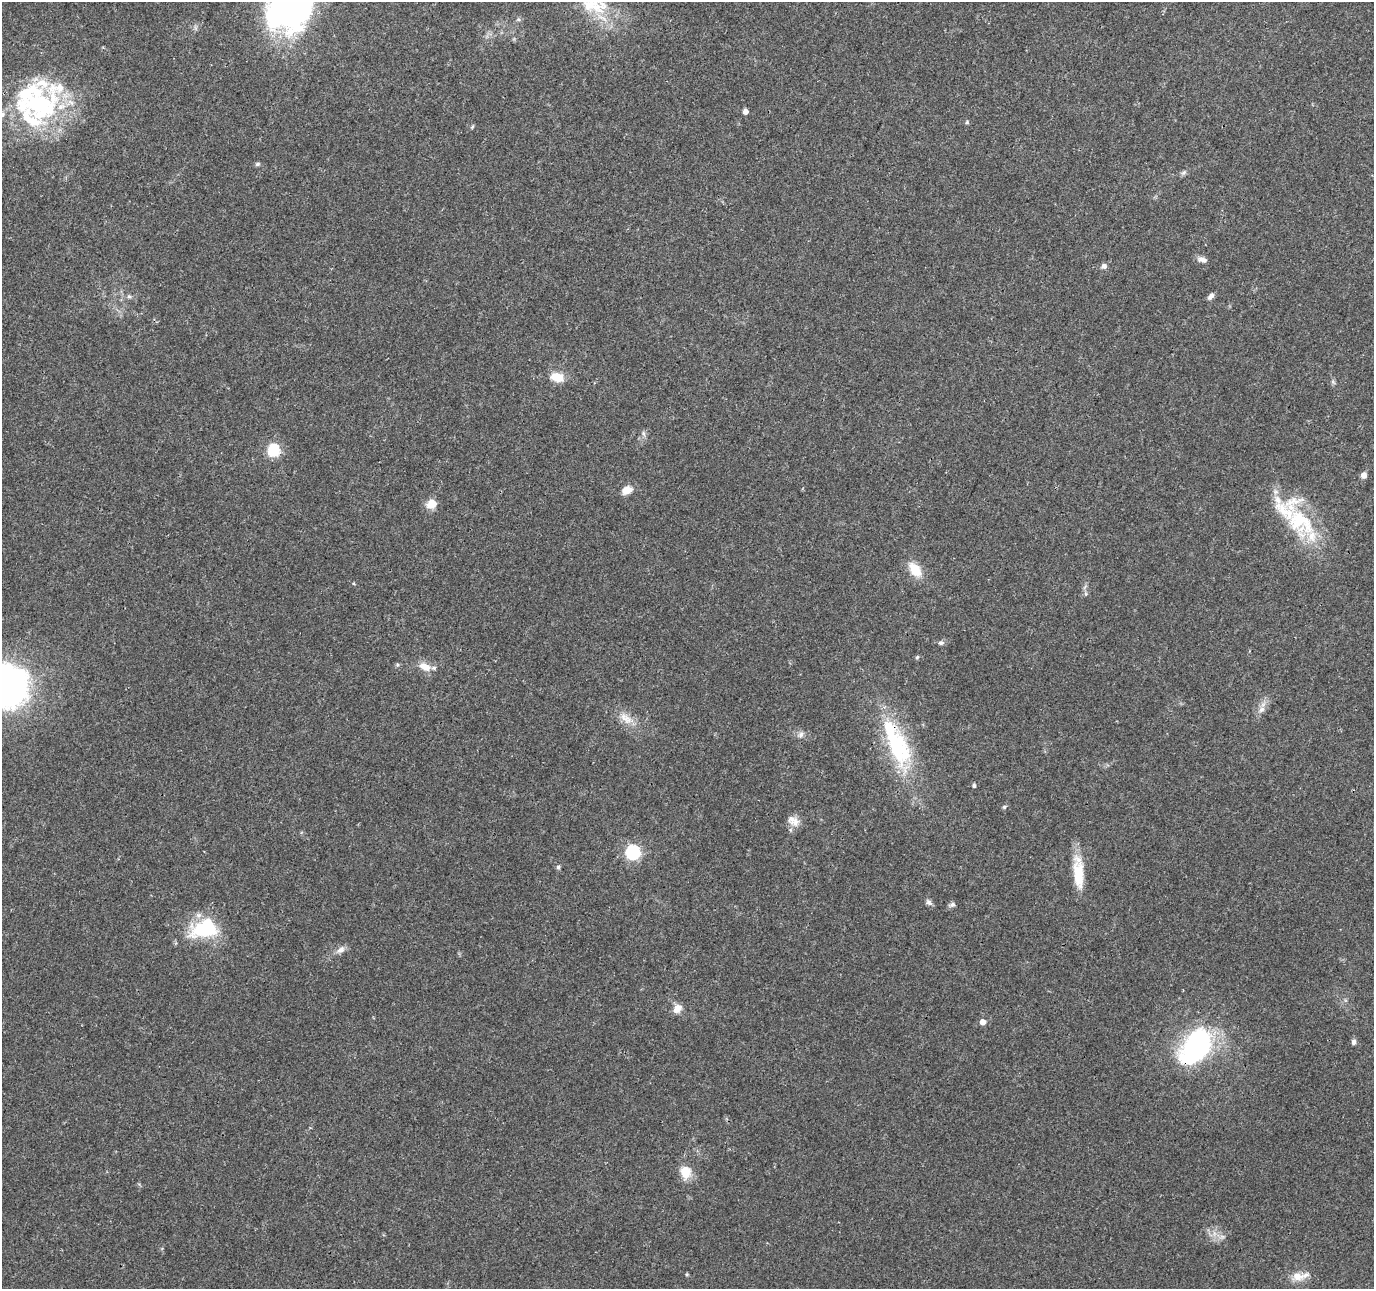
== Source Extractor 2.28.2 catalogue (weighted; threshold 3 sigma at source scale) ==
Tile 10 of 4 x 4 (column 2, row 3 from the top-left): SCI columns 1378-2749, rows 1505-2791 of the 5505 x 5644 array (HDU 1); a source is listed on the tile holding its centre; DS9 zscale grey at full resolution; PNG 1376 x 1291 px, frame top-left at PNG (2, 2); no overlay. Shown black and unused: <1% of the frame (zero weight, under 3 of 4 exposures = <1% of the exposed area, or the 3 px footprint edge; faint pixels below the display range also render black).
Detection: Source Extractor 2.28.2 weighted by HDU 2 'WHT'; one run over the whole footprint, this tile lists its part. Background 0.0464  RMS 0.0039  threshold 0.0174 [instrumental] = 3 sigma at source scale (4.5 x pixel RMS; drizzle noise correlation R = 1.50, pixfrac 1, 0.0396/0.0396 arcsec/px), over >= 5 px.
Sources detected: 60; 3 inside a brighter object's white glare — not listed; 10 inside a brighter listed object's ellipse — not listed separately; the other 47 listed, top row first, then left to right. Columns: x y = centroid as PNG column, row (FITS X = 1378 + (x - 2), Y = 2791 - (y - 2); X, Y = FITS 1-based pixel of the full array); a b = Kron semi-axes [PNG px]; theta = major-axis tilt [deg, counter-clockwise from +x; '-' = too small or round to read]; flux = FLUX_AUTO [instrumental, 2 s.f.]
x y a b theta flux
294 2 63 44 83 160
589 4 39 19 75 14
518 20 6 4 18 0.63
39 105 68 46 35 67
745 111 4 4 - 2.5
967 122 5 5 - 0.56
472 127 6 4 46 0.5
257 164 7 5 16 0.73
1183 172 8 6 35 0.94
1202 260 12 7 -15 2.1
1104 266 6 6 - 1.7
129 296 7 4 0 0.76
1211 296 9 5 53 1.6
557 377 19 12 -14 5.9
1333 382 7 4 -45 0.69
644 433 9 4 -81 0.91
273 450 6 6 - 44
1364 475 7 7 - 1.8
626 490 11 8 20 4.2
431 504 13 11 24 4.2
1300 521 50 32 -51 30
915 570 15 9 -54 9.3
1086 594 6 4 -71 0.61
941 643 8 6 12 1.1
917 657 5 4 - 0.51
425 667 15 9 -22 4.8
6 686 42 41 - 140
1262 709 10 7 44 2.1
627 719 23 10 -26 5.3
891 733 111 17 -73 34
801 734 9 7 46 1.5
974 785 5 4 - 0.85
1004 807 5 5 - 0.56
795 822 14 14 - 3.7
633 852 6 6 - 79
558 867 5 5 - 0.78
1078 874 38 12 -86 12
929 902 11 6 -42 1.2
952 904 9 6 19 1.1
204 929 44 21 4 22
341 950 12 8 35 2.3
677 1009 11 9 53 3.3
983 1022 5 5 - 3.4
1354 1042 7 6 - 1.2
1196 1045 39 25 55 67
685 1172 17 14 -71 6.3
1298 1276 18 12 -1 4.9
Overlapping masked pixels (flux is a lower limit): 3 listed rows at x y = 294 2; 891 733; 1196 1045
Isophote crosses this tile's border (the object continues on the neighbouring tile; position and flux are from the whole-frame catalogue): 3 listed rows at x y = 294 2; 589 4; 6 686